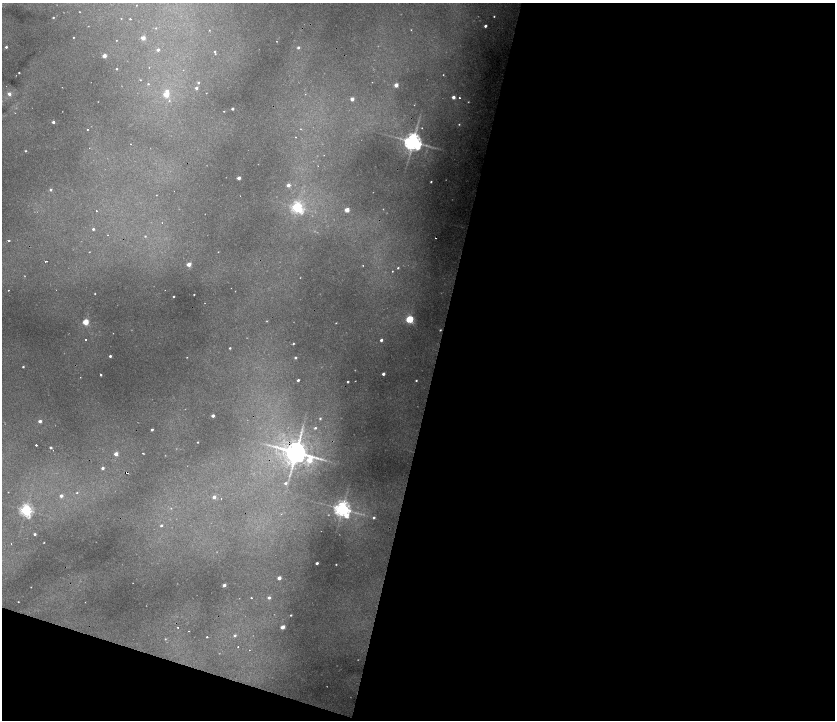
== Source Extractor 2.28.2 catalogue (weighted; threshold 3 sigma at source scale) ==
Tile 16 of 4 x 4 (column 4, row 4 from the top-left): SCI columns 5265-6929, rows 1-1435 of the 7074 x 5741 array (HDU 1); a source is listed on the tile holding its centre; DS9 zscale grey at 2 x 2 block average (1 PNG px = mean of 2 x 2 image px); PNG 837 x 722 px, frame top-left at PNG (2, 3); no overlay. Shown black and unused: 51% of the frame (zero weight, under 2 of 4 exposures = <1% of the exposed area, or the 3 px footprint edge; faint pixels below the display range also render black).
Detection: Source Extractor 2.28.2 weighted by HDU 2 'WHT'; one run over the whole footprint, this tile lists its part. Background 0.273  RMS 0.013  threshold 0.0592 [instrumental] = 3 sigma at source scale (4.5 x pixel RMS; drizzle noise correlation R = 1.50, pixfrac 1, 0.05/0.05 arcsec/px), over >= 5 px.
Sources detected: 144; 11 too faint to see at this stretch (2 x 2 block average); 6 cosmic-ray / hot-pixel residue — not listed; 1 inside a brighter listed object's ellipse — not listed separately; the other 126 listed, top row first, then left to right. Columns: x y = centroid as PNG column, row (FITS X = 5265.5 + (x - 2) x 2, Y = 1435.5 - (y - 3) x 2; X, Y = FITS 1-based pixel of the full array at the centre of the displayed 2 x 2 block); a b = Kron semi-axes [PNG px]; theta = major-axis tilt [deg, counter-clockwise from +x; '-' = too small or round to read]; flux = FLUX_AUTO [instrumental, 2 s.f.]
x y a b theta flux
136 5 2 2 - 1.3
494 16 2 2 - 2.9
53 17 2 2 - 3.2
121 18 2 2 - 1.8
130 19 2 2 - 15
485 26 2 2 - 11
156 28 2 2 - 2.1
209 30 2 2 - 1.3
411 30 2 2 - 1.9
73 37 2 2 - 2.1
143 38 3 2 - 43
116 40 2 2 - 1.4
6 47 2 2 - 5.9
298 47 3 3 - 8.1
158 50 2 2 - 9.7
215 52 2 2 - 2.6
104 56 2 2 - 39
116 69 2 2 - 3.9
19 73 2 2 - 2.8
443 75 2 2 - 1.7
140 80 2 2 - 2.1
372 82 2 2 - 1.1
198 83 3 3 - 5.2
148 84 3 3 - 3.3
396 85 3 2 - 35
62 87 2 2 - 0.97
196 88 2 2 - 11
167 91 3 3 - 14
206 93 2 2 - 1.2
9 94 3 3 - 16
166 94 3 3 - 76
453 97 3 2 - 16
459 98 2 2 - 2.3
352 99 2 2 - 26
169 101 3 3 - 3.9
232 109 2 2 - 8.5
224 111 2 2 - 2.1
53 122 2 2 - 9.8
459 124 3 2 - 3.1
422 128 2 2 - 2.4
87 129 2 2 - 4.8
295 137 2 2 - 3
413 142 5 5 - 1900
131 144 2 2 - 2.8
26 151 2 2 - 3.3
239 178 2 2 - 25
431 182 2 2 - 3.4
288 185 3 3 - 21
51 190 3 2 - 6.6
156 195 2 2 - 1.2
240 196 2 2 - 1.4
297 207 4 4 - 660
347 210 3 2 - 54
96 211 2 2 - 2.7
93 229 2 2 - 6.3
145 236 2 2 - 2.9
9 241 2 2 - 12
218 252 2 2 - 1.4
45 261 2 2 - 41
189 264 3 2 - 41
398 268 3 2 - 3.6
392 271 2 2 - 2.3
8 290 2 2 - 3.6
95 294 2 2 - 2.2
194 295 2 2 - 2.5
174 297 2 2 - 3.5
409 319 3 3 - 250
85 322 3 3 - 110
336 323 2 2 - 1.8
86 340 2 2 - 3.2
381 340 2 2 - 10
293 343 3 3 - 3.1
230 348 2 2 - 4.4
110 356 2 2 - 8.6
187 357 2 2 - 1.5
295 358 2 2 - 6.7
23 367 2 2 - 4.2
383 374 2 2 - 14
101 375 2 2 - 9.1
80 377 2 2 - 1.7
298 380 2 2 - 7.6
416 380 2 2 - 3.1
348 382 2 2 - 5
213 416 2 2 - 15
320 418 3 2 - 3.6
40 421 2 2 - 15
315 428 3 2 - 4.7
152 430 2 2 - 7.2
198 442 2 2 - 2.6
36 445 2 2 - 21
51 447 2 2 - 6.8
53 450 2 2 - 1.4
296 452 8 7 - 3000
143 453 2 2 - 2
116 454 2 2 - 31
309 460 9 5 22 93
103 468 3 2 - 10
127 473 3 2 - 87
285 483 3 3 - 7
8 492 2 2 - 1.4
77 493 3 2 - 2.8
61 496 3 2 - 17
214 497 3 2 - 14
171 508 3 2 - 2.1
342 509 5 5 - 1200
26 510 4 4 - 780
374 518 3 2 - 5.6
161 525 3 3 - 5.4
35 534 2 2 - 6.6
11 544 2 2 - 1
317 563 2 2 - 8.7
336 564 2 2 - 2
279 578 3 2 - 25
224 585 2 2 - 18
31 587 2 2 - 1.2
251 598 2 2 - 3.5
269 598 3 2 - 9.7
18 602 2 2 - 1.6
85 602 2 2 - 0.85
291 615 2 2 - 3
178 627 2 2 - 2.2
283 627 3 2 - 38
189 631 2 2 - 1.8
235 635 3 3 - 6.4
207 637 2 2 - 4.5
165 639 3 2 - 2.7
Overlapping masked pixels (flux is a lower limit): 2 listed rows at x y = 296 452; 127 473